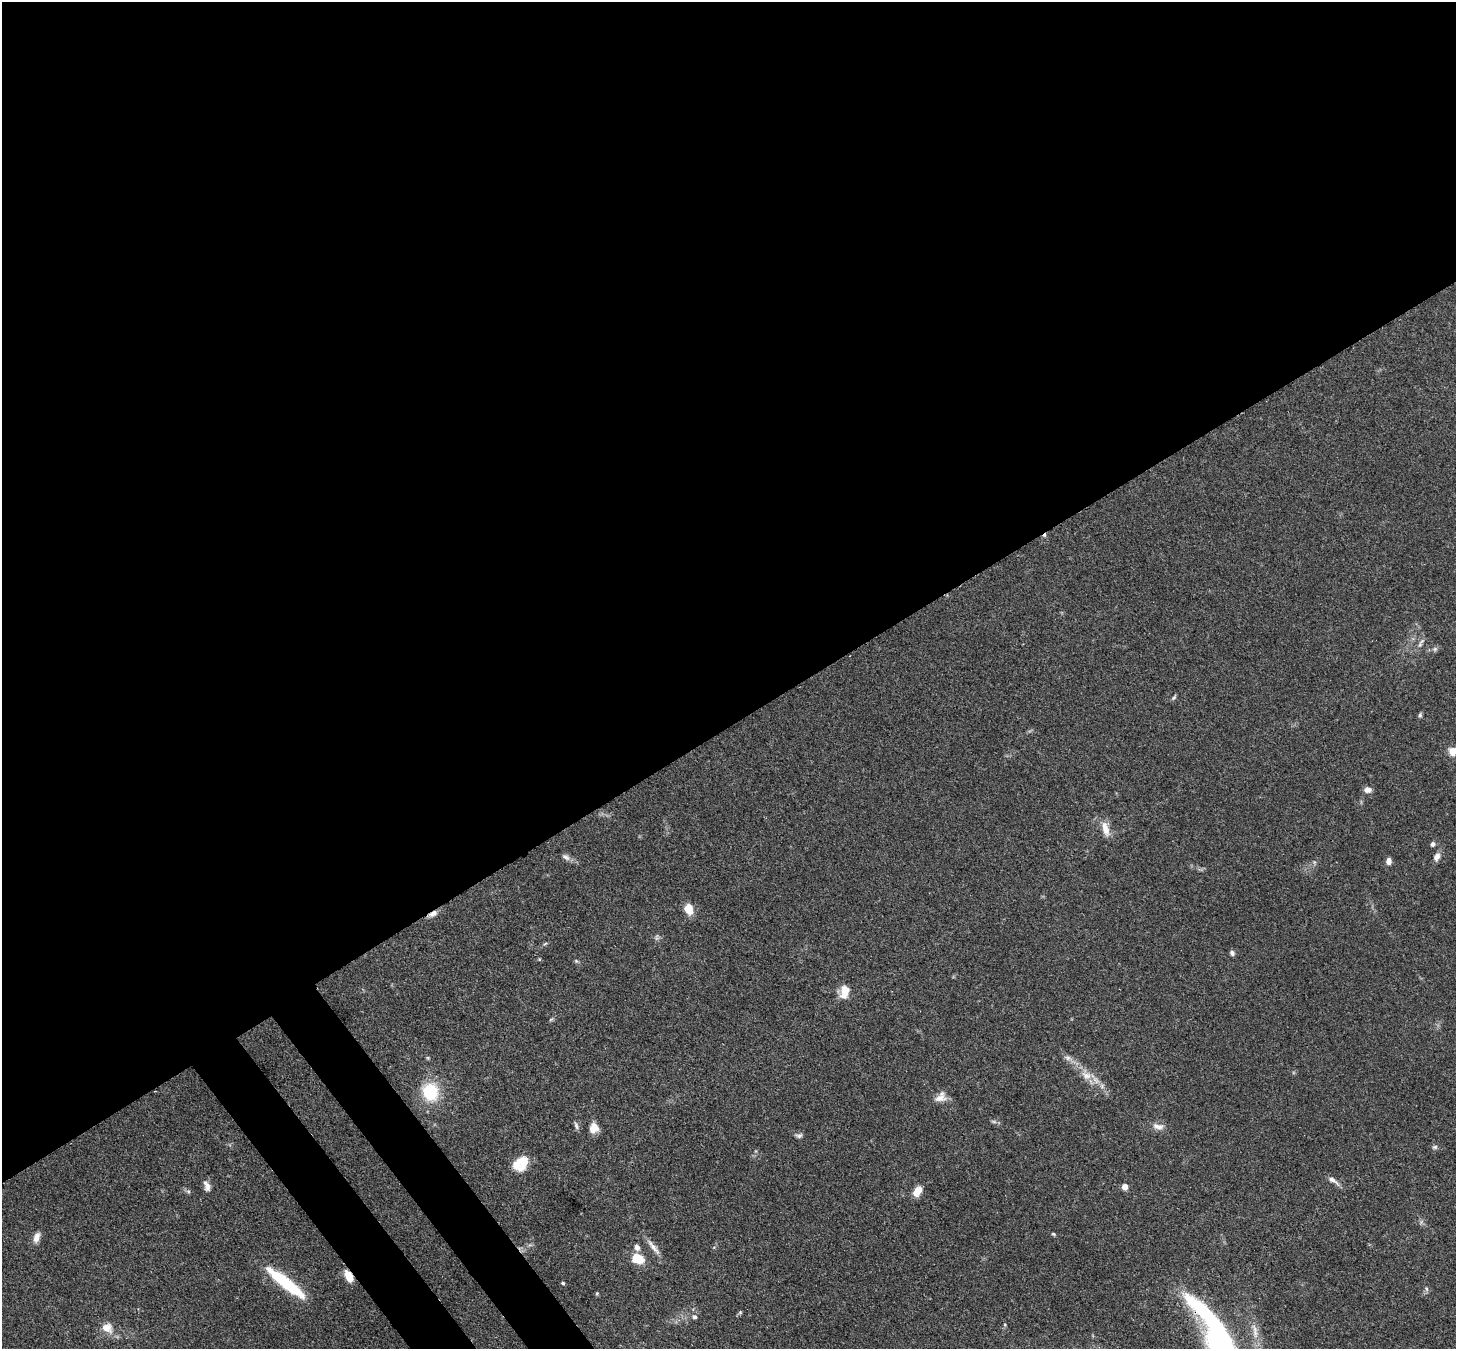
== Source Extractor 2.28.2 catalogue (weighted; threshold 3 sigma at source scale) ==
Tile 2 of 4 x 4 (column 2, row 1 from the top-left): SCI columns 1533-2986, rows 4252-5598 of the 5972 x 5944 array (HDU 1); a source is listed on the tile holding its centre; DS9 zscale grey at full resolution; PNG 1458 x 1351 px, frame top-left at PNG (2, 2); no overlay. Shown black and unused: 56% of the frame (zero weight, under 3 of 4 exposures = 7% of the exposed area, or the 3 px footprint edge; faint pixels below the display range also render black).
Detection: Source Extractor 2.28.2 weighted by HDU 2 'WHT'; one run over the whole footprint, this tile lists its part. Background 0.157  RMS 0.0047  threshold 0.0213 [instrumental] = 3 sigma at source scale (4.5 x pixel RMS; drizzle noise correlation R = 1.50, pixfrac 1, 0.05/0.05 arcsec/px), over >= 5 px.
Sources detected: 53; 2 inside a brighter object's white glare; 1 cosmic-ray / hot-pixel residue — not listed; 1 inside a brighter listed object's ellipse — not listed separately; the other 49 listed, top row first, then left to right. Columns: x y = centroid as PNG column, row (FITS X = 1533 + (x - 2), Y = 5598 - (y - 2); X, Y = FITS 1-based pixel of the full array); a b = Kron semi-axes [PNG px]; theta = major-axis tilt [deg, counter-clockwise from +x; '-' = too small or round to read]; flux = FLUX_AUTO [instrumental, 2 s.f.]
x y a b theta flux
1420 645 10 5 74 1.6
1435 649 7 6 - 1.2
1174 697 8 4 50 0.79
1420 715 6 5 - 0.9
1453 751 10 8 13 5.2
1368 790 8 6 -9 3
1105 829 21 9 -75 5.3
1433 844 6 5 - 1.2
566 857 12 7 -33 1.9
1437 857 11 7 64 2.7
1389 861 7 5 -87 2.6
1314 862 6 4 -72 0.65
689 909 12 8 -63 6.8
433 914 12 7 32 2.6
657 937 10 5 89 1.1
1232 953 6 5 - 1.3
576 961 7 4 -45 0.7
844 992 14 9 82 7
551 1019 6 4 19 0.63
1068 1058 12 6 -21 2.2
1086 1075 16 11 -25 5.4
430 1092 15 13 -74 25
940 1098 17 10 9 4.1
994 1121 8 4 -9 0.97
576 1126 10 5 -73 1.4
1158 1126 17 9 -7 3.5
594 1128 11 9 73 5.2
799 1135 9 6 -1 1.3
1435 1147 7 5 0 1
523 1162 15 14 - 7.8
1333 1180 19 6 -34 2.6
207 1186 14 7 -70 2.6
1125 1187 5 4 - 5.4
188 1191 6 4 -43 0.82
917 1191 13 8 59 4.7
1053 1234 6 4 -21 0.61
36 1237 14 8 71 3.2
637 1247 7 6 - 2.3
653 1247 26 6 -51 3.8
637 1258 14 10 -25 9.6
349 1276 10 5 -65 12
563 1283 4 3 - 0.83
291 1287 39 12 -42 22
1426 1289 8 5 -71 0.94
597 1293 5 4 - 0.51
740 1312 5 5 - 0.64
694 1317 7 6 - 1.4
107 1328 16 12 -22 5.6
1219 1329 93 14 -50 86
Overlapping masked pixels (flux is a lower limit): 3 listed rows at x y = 433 914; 349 1276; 1219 1329
Isophote crosses this tile's border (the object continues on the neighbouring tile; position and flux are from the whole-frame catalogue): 2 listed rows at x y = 1453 751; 1219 1329